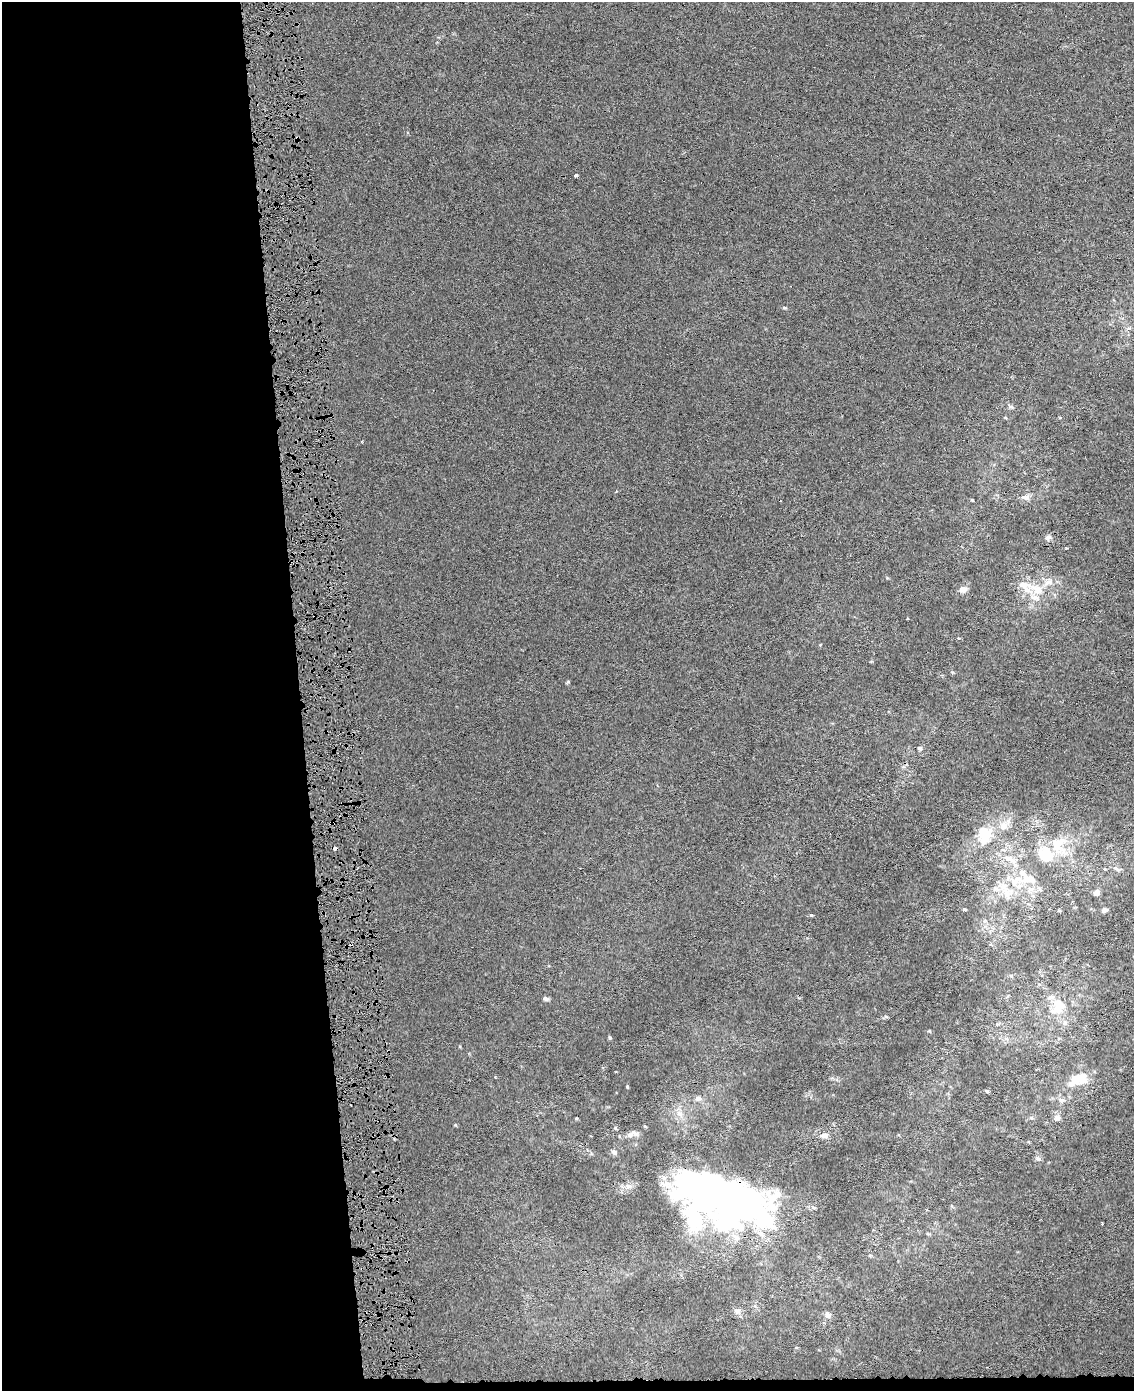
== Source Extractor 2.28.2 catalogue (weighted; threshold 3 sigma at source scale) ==
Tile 9 of 4 x 3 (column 1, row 3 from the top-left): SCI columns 27-1158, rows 44-1432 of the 4580 x 4213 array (HDU 1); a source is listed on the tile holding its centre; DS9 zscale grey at full resolution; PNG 1136 x 1393 px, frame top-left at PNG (2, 2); no overlay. Shown black and unused: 27% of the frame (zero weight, under 4 of 8 exposures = <1% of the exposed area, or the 3 px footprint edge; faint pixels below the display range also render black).
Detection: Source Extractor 2.28.2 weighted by HDU 2 'WHT'; one run over the whole footprint, this tile lists its part. Background 6.73e-05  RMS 0.0013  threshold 0.00551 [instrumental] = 3 sigma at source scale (4.09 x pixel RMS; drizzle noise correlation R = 1.36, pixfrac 0.8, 0.0396/0.0396 arcsec/px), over >= 5 px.
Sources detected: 72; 6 inside a brighter object's white glare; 2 cosmic-ray / hot-pixel residue — not listed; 14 inside a brighter listed object's ellipse — not listed separately; the other 50 listed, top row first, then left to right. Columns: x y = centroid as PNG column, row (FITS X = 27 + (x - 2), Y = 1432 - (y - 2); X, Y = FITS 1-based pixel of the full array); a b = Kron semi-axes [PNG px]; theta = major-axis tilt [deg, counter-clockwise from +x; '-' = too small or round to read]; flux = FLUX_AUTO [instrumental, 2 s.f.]
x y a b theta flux
297 139 7 4 82 0.18
576 175 4 3 - 0.24
784 308 5 4 - 0.16
1129 328 8 6 20 0.3
1011 407 8 3 -19 0.23
616 491 4 3 - 0.12
1026 497 11 8 -1 0.69
972 500 4 3 - 0.11
1048 538 10 6 34 0.38
1048 582 19 10 19 1.4
1025 586 29 14 -42 2.8
963 589 9 7 1 0.77
820 645 4 3 - 0.096
952 672 5 4 - 0.13
568 682 5 5 - 0.14
920 748 6 5 - 0.27
1004 826 16 14 30 1.8
984 834 26 20 -82 4.8
1058 844 27 22 76 4
335 849 4 3 - 0.57
1010 860 33 11 -32 2.9
1116 869 14 5 -24 0.45
1016 881 23 15 40 3.5
1096 893 7 6 - 0.54
965 909 5 3 - 0.12
1104 910 7 5 33 0.37
1059 911 6 4 -1 0.13
811 915 5 4 - 0.13
546 999 7 5 -18 0.3
1059 1004 18 11 -26 1.7
886 1017 6 4 -20 0.17
610 1037 6 4 -68 0.15
1083 1077 20 13 80 1.9
627 1087 4 3 - 0.13
987 1091 5 3 - 0.17
698 1098 9 7 1 0.45
1061 1100 9 8 - 0.56
679 1114 11 8 -43 0.8
1057 1117 10 9 - 0.58
1031 1118 7 4 0 0.21
456 1125 5 3 - 0.1
615 1128 5 4 - 0.16
634 1132 14 6 -28 0.46
824 1136 10 7 4 0.61
614 1152 8 6 -37 0.34
1038 1159 8 5 -29 0.29
712 1191 100 55 -4 58
928 1234 6 4 -19 0.16
737 1311 10 8 -33 0.58
828 1315 9 8 - 0.53
Overlapping masked pixels (flux is a lower limit): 3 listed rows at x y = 297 139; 335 849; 712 1191
Unlisted compact peaks at least as high as the median listed source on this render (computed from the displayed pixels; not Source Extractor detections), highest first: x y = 929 1031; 1066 548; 576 1118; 887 578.